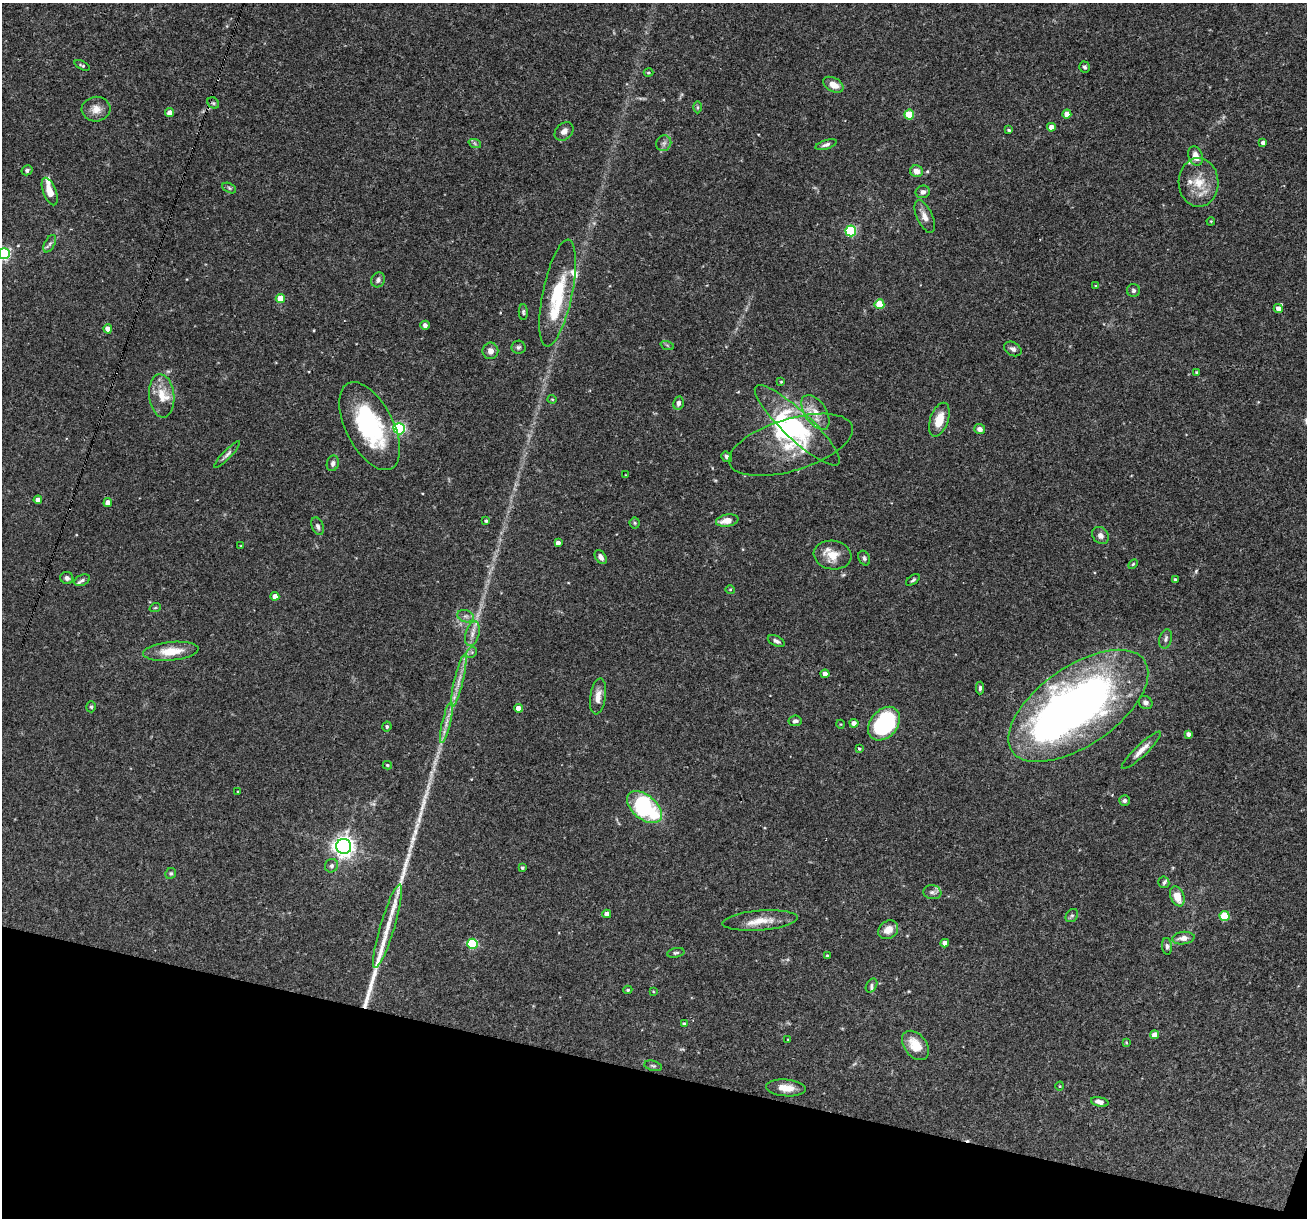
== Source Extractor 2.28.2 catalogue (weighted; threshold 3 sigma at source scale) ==
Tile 15 of 4 x 4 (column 3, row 4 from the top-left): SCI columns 2611-3915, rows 251-1466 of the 5220 x 5237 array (HDU 1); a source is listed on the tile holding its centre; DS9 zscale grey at full resolution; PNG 1309 x 1220 px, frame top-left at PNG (2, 3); each listed source drawn as its Kron ellipse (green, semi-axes under 4 px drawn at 4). Shown black and unused: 12% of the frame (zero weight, under 3 of 4 exposures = <1% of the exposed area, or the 3 px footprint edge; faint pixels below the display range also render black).
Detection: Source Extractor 2.28.2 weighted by HDU 2 'WHT'; one run over the whole footprint, this tile lists its part. Background 0.0756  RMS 0.0036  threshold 0.016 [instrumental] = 3 sigma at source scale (4.5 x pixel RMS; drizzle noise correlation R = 1.50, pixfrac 1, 0.05/0.05 arcsec/px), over >= 5 px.
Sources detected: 153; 1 too faint to see at this stretch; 3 inside a brighter object's white glare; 1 cosmic-ray / hot-pixel residue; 3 long thin detections or spike segments (spike, bleed or trail) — neither listed nor drawn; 8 inside a brighter listed object's ellipse — not listed separately; the other 137 listed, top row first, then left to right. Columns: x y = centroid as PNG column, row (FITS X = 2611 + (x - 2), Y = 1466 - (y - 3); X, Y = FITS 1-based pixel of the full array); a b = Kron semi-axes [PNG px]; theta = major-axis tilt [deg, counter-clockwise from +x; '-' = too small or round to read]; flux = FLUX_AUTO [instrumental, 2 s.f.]
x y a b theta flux
82 65 8 3 -25 0.54
1084 67 5 5 - 0.76
648 72 5 3 - 0.43
833 85 11 6 -29 3.4
213 103 6 5 - 0.62
697 107 6 4 -90 0.48
96 109 14 12 6 3.4
170 113 4 4 - 2.4
1067 114 4 4 - 4.2
909 115 5 5 - 12
1051 127 4 4 - 2.1
1009 130 4 3 - 0.58
564 131 10 8 44 1.9
664 143 8 7 - 1.3
1263 143 4 4 - 1.6
475 144 6 4 -20 0.58
826 145 11 4 17 1.1
1196 156 10 7 -71 3.4
27 170 5 5 - 0.8
916 171 6 5 - 2.5
1199 182 24 20 -88 8.8
229 188 7 4 -26 0.57
50 192 14 6 -69 4.1
923 192 7 6 - 1.1
925 217 18 7 -65 2.6
1211 221 4 3 - 0.3
851 231 5 5 - 31
50 244 9 5 61 1
4 254 5 5 - 53
378 280 8 6 54 1.1
1096 286 4 3 - 0.32
1133 290 6 6 - 0.83
558 293 54 14 78 21
280 298 5 4 - 6.9
879 304 5 5 - 9.3
1278 309 4 4 - 2.5
523 312 8 4 -90 0.63
425 325 4 4 - 1.4
108 329 4 4 - 2.9
667 345 7 4 -19 0.45
518 347 7 6 - 0.81
1013 349 9 6 -29 1.3
490 351 8 8 - 2.1
1196 372 3 3 - 0.35
781 382 4 4 - 0.35
162 396 22 12 -84 6.3
552 399 4 4 - 0.31
678 403 7 5 78 1.1
815 412 19 10 -56 5
939 420 17 9 71 6.1
797 425 57 14 -43 24
370 426 48 23 -63 38
399 429 6 5 - 50
980 429 5 5 - 1.9
791 445 64 26 17 21
227 455 18 4 46 1.2
727 457 6 4 -39 0.93
333 463 8 6 74 1.2
625 475 4 2 - 0.22
38 500 4 4 - 2.7
108 502 4 4 - 2.1
486 521 4 3 - 0.58
727 521 11 6 10 3.8
635 523 5 5 - 0.49
318 526 9 5 -68 1
1100 535 9 7 -49 1.5
558 543 4 4 - 2.2
241 546 3 3 - 0.29
833 555 19 14 -8 6.1
601 557 8 5 -57 1.5
864 558 8 5 -64 0.76
1133 564 6 3 45 0.38
67 578 6 6 - 1.1
82 580 8 5 24 0.86
913 580 8 3 34 0.58
1175 580 3 3 - 0.61
730 589 5 3 - 0.32
275 596 4 4 - 3.3
155 608 6 3 19 0.37
466 616 8 6 -19 1.2
472 634 13 6 73 2.1
1166 639 10 6 76 1.1
776 641 9 5 -25 1.1
171 651 28 9 5 7.3
472 652 6 4 46 0.58
825 674 4 4 - 2.8
459 681 27 4 76 3.4
980 688 6 4 89 0.65
598 696 18 7 81 3.2
1146 703 7 6 - 1.4
1078 706 80 39 35 220
91 707 5 4 - 0.54
518 708 4 4 - 2.8
795 721 6 5 - 1
446 723 21 4 77 2.6
854 723 4 4 - 1.7
840 724 4 3 - 0.27
884 724 19 13 50 39
387 727 5 4 - 0.69
1188 734 4 4 - 1.3
859 749 4 3 - 0.44
1141 750 26 6 44 3
387 765 5 3 - 0.46
238 792 3 2 - 0.27
1125 801 5 5 - 0.8
644 807 20 12 -40 45
344 846 7 7 - 210
332 866 7 6 - 0.93
522 868 4 4 - 0.61
171 873 6 5 - 0.57
1164 882 6 5 - 0.71
932 892 9 7 -7 1.3
1177 896 10 6 -67 4.6
607 914 4 4 - 2
1072 915 7 5 52 0.74
1224 916 5 5 - 14
760 921 37 10 4 6.3
388 926 43 7 73 7.1
888 930 10 8 35 3.5
1183 938 11 6 6 2.6
945 943 4 4 - 2.3
473 944 5 5 - 24
1167 946 8 5 -85 0.91
676 953 9 4 11 0.67
827 956 3 3 - 0.59
872 985 7 5 60 0.71
628 990 4 4 - 0.44
653 991 4 2 - 0.25
684 1024 4 3 - 0.9
1155 1035 4 4 - 2.9
788 1040 3 2 - 0.23
1126 1042 4 4 - 0.3
915 1045 16 11 -51 6.8
653 1066 9 5 -13 0.71
1060 1086 5 3 - 0.26
786 1088 20 8 -5 4.4
1100 1102 9 4 -12 2
Overlapping masked pixels (flux is a lower limit): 1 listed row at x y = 1078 706
Isophote crosses this tile's border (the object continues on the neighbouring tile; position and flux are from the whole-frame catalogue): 1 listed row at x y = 4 254